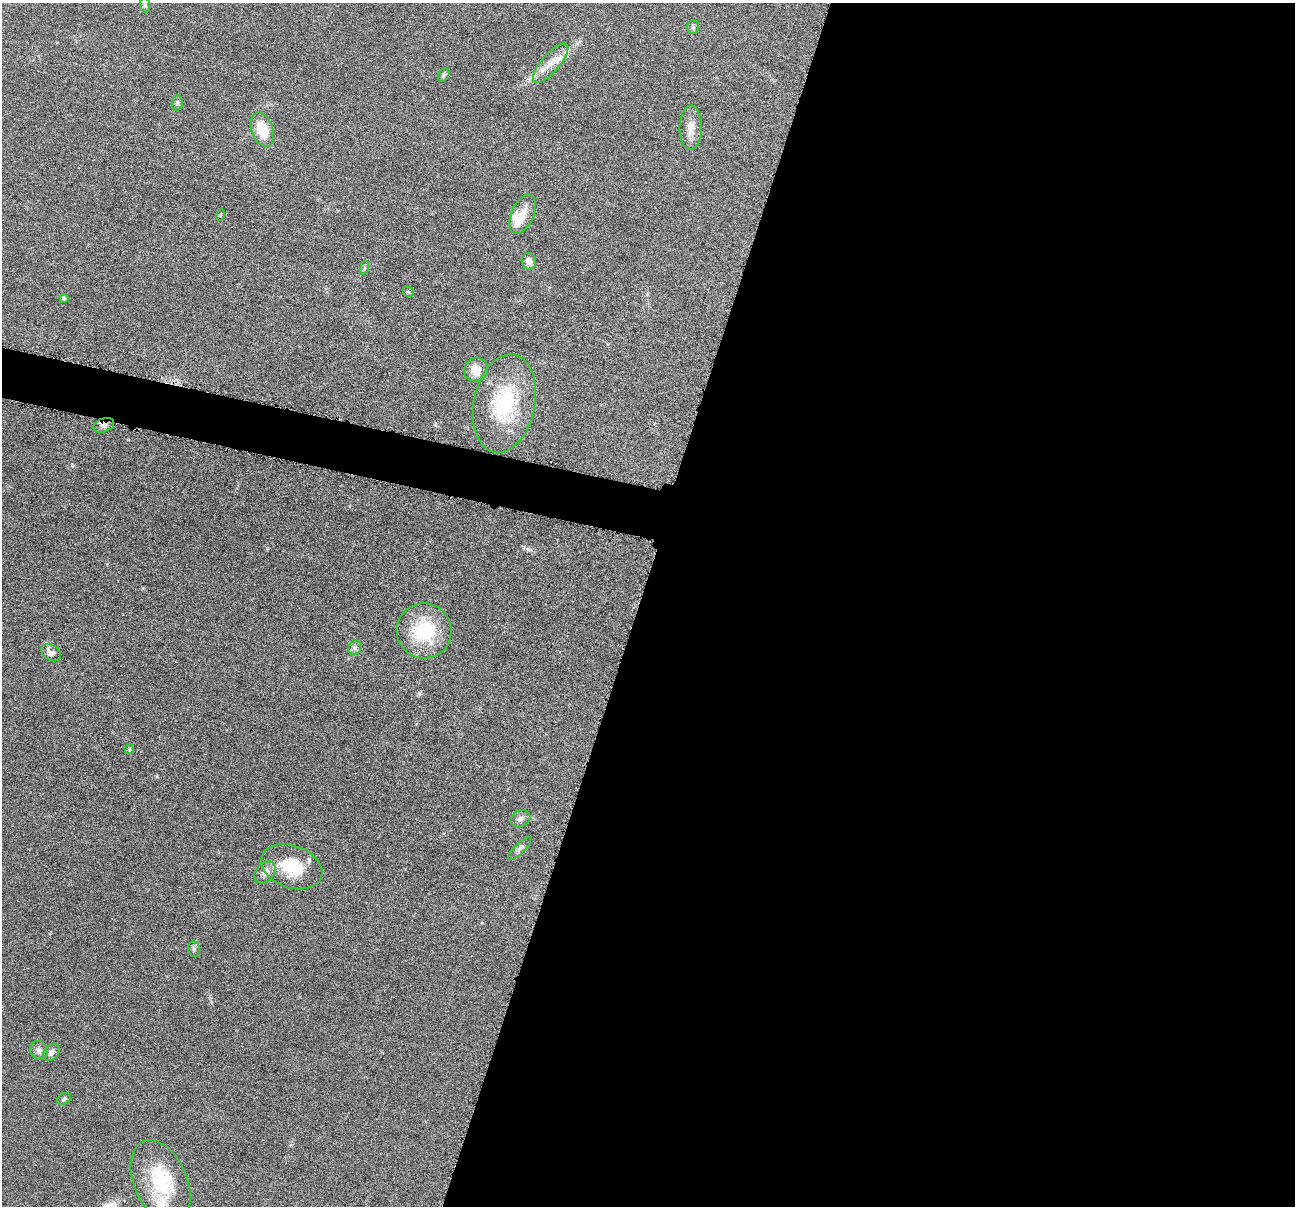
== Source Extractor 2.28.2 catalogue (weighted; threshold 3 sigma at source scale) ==
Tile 12 of 4 x 4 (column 4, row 3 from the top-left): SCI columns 3885-5177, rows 1459-2662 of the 5184 x 5201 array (HDU 1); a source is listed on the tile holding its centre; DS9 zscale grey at full resolution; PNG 1297 x 1208 px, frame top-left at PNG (2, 3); each listed source drawn as its Kron ellipse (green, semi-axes under 4 px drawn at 4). Shown black and unused: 53% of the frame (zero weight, under 4 of 8 exposures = <1% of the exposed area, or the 3 px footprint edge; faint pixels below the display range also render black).
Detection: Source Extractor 2.28.2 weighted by HDU 2 'WHT'; one run over the whole footprint, this tile lists its part. Background 0.036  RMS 0.0036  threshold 0.0148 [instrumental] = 3 sigma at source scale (4.09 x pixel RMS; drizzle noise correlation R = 1.36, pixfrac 0.8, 0.05/0.05 arcsec/px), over >= 5 px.
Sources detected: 33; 4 inside a brighter listed object's ellipse — not listed separately; the other 29 listed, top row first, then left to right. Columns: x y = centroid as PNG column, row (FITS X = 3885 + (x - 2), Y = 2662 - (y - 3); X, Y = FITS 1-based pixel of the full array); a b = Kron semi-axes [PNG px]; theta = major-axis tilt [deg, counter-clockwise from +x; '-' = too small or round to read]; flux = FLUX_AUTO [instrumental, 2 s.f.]
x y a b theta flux
145 5 7 5 -80 0.65
693 27 7 6 - 0.73
551 63 25 9 49 4.6
444 75 7 5 59 0.64
177 103 8 5 80 0.75
691 128 22 11 89 4.1
262 130 18 10 -71 9.9
523 214 21 11 67 4.9
220 215 6 3 71 0.34
529 261 8 7 - 2.3
364 268 7 4 72 0.59
408 292 6 5 - 0.5
64 298 4 4 - 0.98
476 370 12 11 - 4.9
504 403 50 30 79 30
104 425 11 6 20 2
424 631 27 27 - 21
355 648 7 6 - 0.92
51 653 11 7 -33 2.3
129 749 5 5 - 0.38
520 819 10 8 27 1.5
520 849 15 5 44 1.3
292 867 31 21 -20 15
265 872 12 9 48 2.6
194 949 8 6 -75 0.84
39 1050 10 8 -63 1.4
51 1052 10 7 52 1.6
64 1099 7 5 29 0.69
161 1182 44 26 -66 22
Overlapping masked pixels (flux is a lower limit): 1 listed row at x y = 104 425